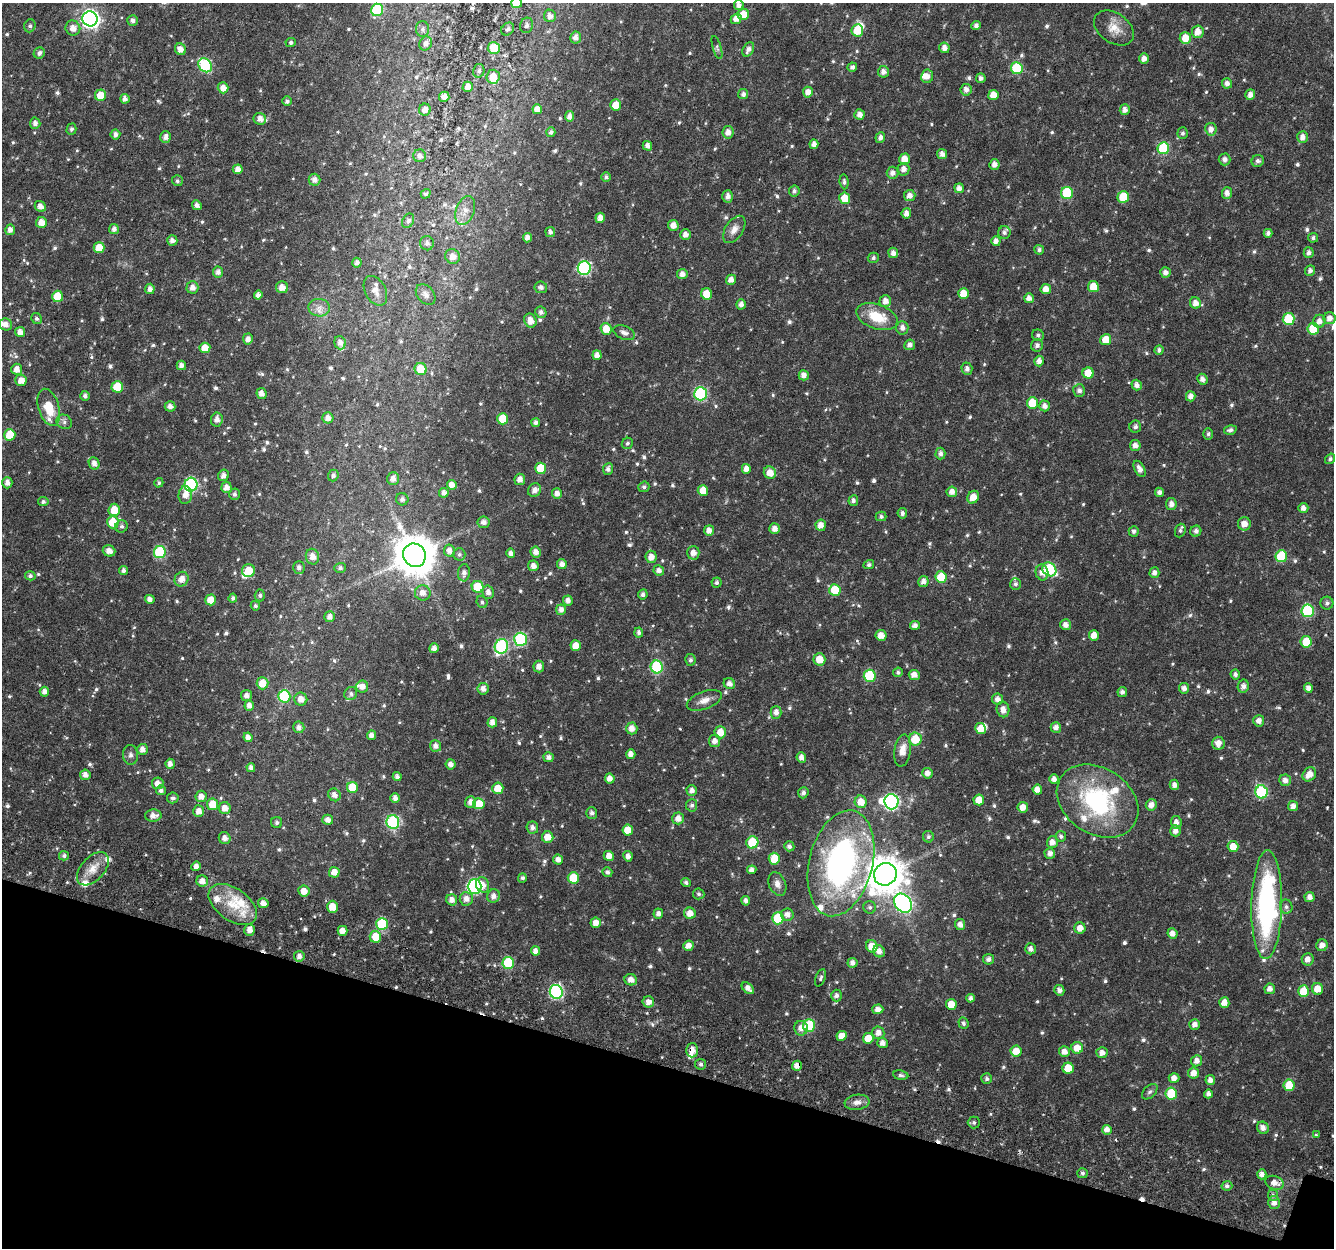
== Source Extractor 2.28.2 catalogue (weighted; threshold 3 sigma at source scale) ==
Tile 15 of 4 x 4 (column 3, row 4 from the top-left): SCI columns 2719-4050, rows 306-1551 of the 5445 x 5654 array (HDU 1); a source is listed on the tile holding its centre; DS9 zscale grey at full resolution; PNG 1336 x 1250 px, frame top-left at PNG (2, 3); each listed source drawn as its Kron ellipse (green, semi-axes under 4 px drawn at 4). Shown black and unused: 15% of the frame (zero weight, under 3 of 6 exposures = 5% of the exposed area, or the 3 px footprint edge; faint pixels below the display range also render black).
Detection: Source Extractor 2.28.2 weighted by HDU 2 'WHT'; one run over the whole footprint, this tile lists its part. Background 0.0185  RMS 0.0024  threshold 0.00974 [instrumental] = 3 sigma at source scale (4.09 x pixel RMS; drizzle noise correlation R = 1.36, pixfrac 0.8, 0.0396/0.0396 arcsec/px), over >= 5 px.
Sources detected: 756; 1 inside a brighter object's white glare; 5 cosmic-ray / hot-pixel residue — neither listed nor drawn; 23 inside a brighter listed object's ellipse — not listed separately; of the other 727, all 500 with FLUX_AUTO >= 0.476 (the completeness limit of this list) listed and drawn (227 fainter detections not listed), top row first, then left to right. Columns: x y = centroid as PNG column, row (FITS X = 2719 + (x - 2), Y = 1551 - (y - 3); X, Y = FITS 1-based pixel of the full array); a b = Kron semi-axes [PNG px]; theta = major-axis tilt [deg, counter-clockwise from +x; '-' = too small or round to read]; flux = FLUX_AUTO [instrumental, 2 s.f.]
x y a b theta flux
517 3 5 5 - 3.4
739 5 5 5 - 1.2
377 10 6 6 - 15
743 14 6 5 - 3.4
550 16 6 6 - 1.2
90 19 7 7 - 87
736 19 5 5 - 1.5
133 21 5 5 - 0.75
527 25 8 6 75 0.69
30 26 6 5 - 0.54
976 26 5 4 - 0.76
73 28 7 7 - 1.6
1114 28 22 14 -35 3.1
422 29 8 6 -89 0.69
508 29 7 5 45 0.55
857 30 6 6 - 4.4
1198 32 6 6 - 1.9
576 37 6 5 - 1.2
1185 38 6 5 - 2.8
291 43 5 4 - 0.53
426 43 7 6 - 0.94
717 47 12 4 -73 0.48
494 48 6 6 - 4.3
944 48 5 5 - 1.2
180 49 6 5 - 1.6
748 49 8 5 62 0.98
39 53 6 5 - 0.72
1144 59 5 5 - 1.3
205 65 7 6 - 18
852 67 5 4 - 0.69
1017 68 6 6 - 11
479 71 7 5 74 0.56
883 72 5 5 - 1.1
927 76 6 6 - 1.4
493 77 7 6 - 2.4
981 78 5 5 - 0.84
1227 83 5 5 - 1.1
468 87 5 5 - 1.2
223 88 5 5 - 1.8
966 90 6 5 - 1.1
808 92 5 5 - 1.4
743 94 5 5 - 0.75
101 95 5 5 - 3.3
993 95 5 5 - 2.5
1250 95 5 5 - 1.3
444 97 5 5 - 1.4
125 99 5 4 - 1.1
287 101 5 5 - 0.55
616 105 5 5 - 2.8
537 109 5 5 - 1.8
425 110 6 6 - 1.2
1125 110 5 5 - 1.1
860 114 5 5 - 1.2
569 116 5 4 - 1.2
260 119 6 6 - 1.3
35 123 5 5 - 0.99
71 129 5 5 - 0.55
1211 129 6 5 - 1.3
551 132 5 4 - 0.64
728 132 6 5 - 1.3
1183 133 5 5 - 0.54
115 134 5 5 - 0.96
166 137 6 5 - 1.2
880 137 5 5 - 0.91
1302 137 6 5 - 1.3
814 144 5 4 - 1.1
647 146 5 4 - 1
1163 148 6 6 - 11
942 154 5 5 - 1.1
420 156 6 6 - 1.1
904 159 5 5 - 2.4
1225 159 6 6 - 1
1258 161 6 6 - 0.65
994 164 5 5 - 1.1
238 169 5 5 - 1.5
904 169 6 6 - 1.2
893 173 6 6 - 1.1
606 177 5 5 - 0.61
314 180 6 6 - 1.2
177 181 5 5 - 0.52
844 182 7 4 -84 0.51
959 188 5 4 - 1.2
794 191 6 5 - 0.65
1067 193 6 6 - 11
1227 193 6 5 - 1.2
426 194 5 4 - 0.51
728 196 6 5 - 1.1
910 196 5 5 - 1.2
1123 197 6 5 - 5.7
845 198 5 5 - 3.6
197 205 5 4 - 0.89
40 206 6 5 - 1.3
465 210 15 9 70 1.9
906 213 5 5 - 1.2
600 218 5 4 - 1.5
408 221 8 5 60 0.53
41 222 5 5 - 2.2
673 225 5 5 - 1.5
114 229 5 5 - 0.95
734 229 15 9 57 1.6
10 230 5 5 - 1.1
550 232 5 5 - 0.68
1004 233 6 6 - 0.63
1268 233 4 4 - 0.71
686 235 5 5 - 1.3
527 238 5 4 - 1.2
1313 238 5 5 - 0.51
172 241 5 5 - 1
996 241 5 4 - 1.1
427 243 7 7 - 0.72
99 248 5 5 - 3.1
1039 250 5 5 - 0.63
893 253 5 5 - 1.1
1309 253 5 5 - 0.72
452 256 7 7 - 1.7
873 258 5 5 - 0.49
357 263 5 4 - 0.86
584 268 7 6 - 26
1310 271 5 5 - 0.73
218 272 5 5 - 1.1
1165 272 5 5 - 1.1
682 274 5 5 - 1.1
731 280 5 5 - 1.3
192 287 6 6 - 1.3
282 287 6 6 - 1.8
541 287 6 5 - 0.73
1093 287 5 5 - 3.8
150 289 5 5 - 1.1
1046 289 5 5 - 1.6
375 291 16 10 -62 1.6
426 294 12 8 -48 0.96
707 294 5 5 - 3.3
963 294 5 5 - 3
258 295 4 4 - 1.1
58 296 6 5 - 6.7
1029 298 5 5 - 1.2
885 301 6 6 - 1.3
1195 303 6 5 - 1.4
741 304 5 5 - 1.1
319 308 11 9 -9 1.5
541 312 6 5 - 0.84
877 317 21 12 -20 6.2
1330 318 6 6 - 1.3
37 319 6 5 - 0.51
1288 319 6 6 - 8
530 321 7 6 - 1.8
1319 321 6 6 - 1.3
6 325 6 6 - 1.2
902 328 7 6 - 1
1313 328 6 5 - 5.8
606 329 6 5 - 2.9
20 332 5 5 - 1.4
624 333 11 6 -22 0.97
1038 335 6 5 - 0.56
248 339 5 5 - 1.2
1106 340 5 5 - 3.5
340 343 7 5 -72 1.3
910 345 5 5 - 0.9
1037 345 6 6 - 0.83
205 348 5 5 - 3.3
1159 350 5 4 - 0.61
597 355 5 4 - 1.3
1039 361 5 5 - 1.2
181 365 5 4 - 1.1
17 369 6 5 - 1.6
421 369 6 6 - 4.4
967 369 6 5 - 0.8
1088 373 5 5 - 3.9
804 375 5 5 - 1.3
1202 379 5 5 - 1.2
21 380 6 5 - 1.8
1137 385 5 5 - 1.2
117 387 6 5 - 6.4
1079 391 6 6 - 0.91
261 393 6 5 - 1.2
701 394 6 6 - 25
85 396 5 4 - 0.69
1191 396 5 5 - 1.2
1032 403 5 5 - 4.6
170 406 5 5 - 1.1
1045 406 5 5 - 1.1
49 407 19 10 -73 5
328 418 5 5 - 1.3
503 419 6 5 - 4.1
217 420 7 5 84 1.3
64 422 8 7 - 0.78
536 422 4 4 - 0.69
1135 427 6 6 - 0.62
1230 430 6 4 17 0.6
1208 434 6 5 - 0.51
10 435 6 5 - 5.4
627 443 6 5 - 0.5
1135 445 5 5 - 1.2
940 453 6 5 - 0.87
1330 459 5 4 - 0.5
94 463 6 5 - 1.3
541 468 6 5 - 6.3
608 469 6 5 - 0.75
746 469 5 4 - 1.5
1140 469 9 5 -61 1.2
770 473 6 6 - 2.1
224 475 6 5 - 1.1
333 476 6 5 - 0.69
393 479 6 6 - 1.4
520 479 5 5 - 1.4
7 483 5 5 - 1.2
159 483 5 4 - 0.48
191 485 7 6 - 29
452 485 5 4 - 1.6
226 487 5 5 - 1.4
644 487 5 5 - 0.57
535 490 7 6 - 1.4
703 491 5 5 - 2.8
952 492 5 5 - 1.4
1159 492 5 4 - 0.79
444 493 5 4 - 1
234 494 5 5 - 0.6
557 494 5 5 - 1.3
185 495 9 6 85 1.6
973 497 7 5 60 2.5
402 499 6 6 - 0.74
853 501 5 4 - 0.74
43 502 5 4 - 0.56
1171 504 6 5 - 1.1
1303 508 5 5 - 1.1
114 510 6 5 - 3.5
902 513 5 4 - 0.73
881 516 5 5 - 0.49
113 522 6 6 - 4.8
484 522 6 5 - 0.96
1244 524 6 6 - 1.8
821 525 5 5 - 1.7
121 526 6 6 - 0.58
775 529 5 5 - 1.3
709 530 5 5 - 1.4
1134 531 5 5 - 0.59
1180 531 7 5 70 0.55
1196 531 5 5 - 0.84
109 551 6 5 - 1.5
449 551 6 5 - 1.3
160 552 6 6 - 18
536 552 5 5 - 1.3
511 553 5 4 - 1
693 553 7 6 - 1.5
459 554 6 6 - 0.57
414 555 12 11 - 610
1281 556 6 6 - 8.8
312 557 8 6 -76 1.5
651 557 6 5 - 1.7
562 564 5 4 - 1.1
869 565 5 4 - 0.57
533 566 5 5 - 1.2
299 567 6 6 - 0.71
340 568 5 5 - 0.62
1049 569 7 6 - 16
659 570 5 5 - 1
124 571 4 4 - 0.82
249 571 6 6 - 3.5
1042 572 8 6 -77 1.6
464 573 8 6 85 1
1154 573 5 5 - 0.99
30 576 5 4 - 0.54
941 577 6 5 - 5.9
181 579 7 6 - 1.7
923 581 5 5 - 1.2
717 583 5 5 - 0.49
1015 584 6 5 - 0.6
478 587 6 6 - 6.4
835 590 6 5 - 6.3
488 592 7 5 -77 1.1
423 593 8 7 - 1.6
643 594 5 5 - 0.65
260 595 6 5 - 0.53
233 598 4 4 - 0.57
150 599 5 4 - 1.1
211 600 5 5 - 3.2
568 601 5 5 - 1.1
482 602 6 5 - 0.49
1327 603 6 6 - 0.66
255 606 5 4 - 0.49
561 610 5 5 - 1.1
1308 611 6 6 - 17
330 617 5 5 - 1.1
915 625 5 4 - 0.89
1065 625 5 5 - 1.2
639 632 5 4 - 0.72
881 635 5 5 - 1.8
1094 636 5 5 - 1.9
521 639 6 6 - 21
1306 642 6 5 - 4.8
501 646 7 6 - 25
576 646 5 5 - 2.5
434 648 5 4 - 1.1
819 659 6 6 - 2.8
690 660 6 5 - 0.5
539 666 6 5 - 1.4
657 667 6 6 - 18
898 672 5 5 - 0.53
1235 674 5 4 - 0.76
914 675 5 5 - 1.4
870 676 6 6 - 11
262 683 6 6 - 2.9
729 684 6 5 - 1.1
1243 686 6 5 - 1
362 687 6 6 - 1.3
1184 688 5 5 - 1.1
1308 688 4 4 - 1.2
483 689 6 5 - 1.2
44 692 5 4 - 1.1
1122 692 5 5 - 0.76
351 694 7 6 - 0.62
246 696 5 5 - 1
284 696 6 6 - 15
301 699 6 6 - 1.7
997 699 6 5 - 1.1
704 700 18 8 20 1.8
249 706 5 4 - 1.2
1003 709 8 6 -78 1.5
776 712 6 5 - 1.2
1259 721 5 5 - 1.2
492 722 5 5 - 1.3
299 727 6 5 - 1
1056 727 5 5 - 1.1
632 728 6 5 - 1.7
981 729 6 5 - 2.2
720 732 6 6 - 2.6
371 735 4 4 - 1.2
248 737 5 4 - 1.2
915 739 6 6 - 5.3
715 741 6 6 - 1.3
1218 743 6 6 - 1.5
436 746 5 5 - 1.1
143 749 5 5 - 1.3
903 751 16 8 81 2.6
631 754 5 4 - 1.3
130 755 10 7 -87 0.81
549 757 5 5 - 0.96
801 757 5 5 - 1.1
170 764 5 4 - 1.1
451 764 5 5 - 1.1
251 768 4 4 - 0.83
927 773 5 5 - 1.3
1309 774 7 6 - 2.2
85 775 5 5 - 1.2
397 777 4 4 - 0.72
610 778 5 5 - 1.4
1054 779 5 5 - 1.1
1285 780 6 5 - 1.2
158 783 6 5 - 1.4
1174 785 5 4 - 1
352 787 5 5 - 5.9
498 788 5 5 - 3
161 790 5 5 - 0.85
692 790 5 5 - 0.99
1037 790 5 5 - 1.7
1261 792 7 6 - 19
803 793 5 5 - 0.77
334 795 7 6 - 1.2
201 796 6 5 - 1.5
173 798 6 5 - 0.59
395 798 5 5 - 1.1
979 800 5 5 - 2.6
1098 801 44 33 -34 26
470 802 6 5 - 1.3
861 802 6 6 - 2.7
891 802 7 7 - 41
213 804 6 5 - 3.9
479 804 5 5 - 4
692 805 6 5 - 0.68
1151 805 5 5 - 1.4
1293 806 5 5 - 1.2
1023 807 5 5 - 1.9
225 808 6 6 - 1.8
199 811 6 5 - 1.5
592 813 6 5 - 0.76
153 815 8 6 3 1.4
678 818 6 5 - 1.5
328 820 5 5 - 1.2
393 822 7 6 - 23
1176 822 6 5 - 1.2
277 823 5 5 - 0.52
532 828 6 6 - 0.89
628 830 5 5 - 3.4
1175 831 5 5 - 1.2
1061 836 5 5 - 0.57
548 837 6 5 - 2.5
928 837 6 5 - 0.49
225 838 6 5 - 1.2
752 842 6 6 - 7.6
1052 842 6 5 - 1.4
789 846 5 5 - 0.79
1233 847 6 5 - 2.3
1050 853 5 5 - 1
64 856 5 5 - 0.7
609 856 5 5 - 1.7
628 856 5 4 - 1.1
774 859 6 5 - 4.5
558 860 5 5 - 1.1
841 863 54 31 76 56
196 866 4 4 - 1.1
93 869 20 11 48 3
752 870 4 4 - 1.1
334 872 5 5 - 2
607 872 5 4 - 0.63
885 874 11 11 - 480
522 878 4 4 - 0.59
573 878 6 5 - 5.8
202 881 6 5 - 1.5
686 882 5 4 - 0.62
777 884 12 8 -68 1.3
483 885 8 6 -68 1.7
474 886 7 7 - 36
304 891 5 5 - 2
699 894 6 5 - 0.48
493 896 7 6 - 1.1
1310 897 5 5 - 1.2
466 899 7 6 - 1.4
452 900 5 5 - 1.3
746 901 5 4 - 0.9
263 903 5 5 - 1.3
903 903 10 8 -55 62
233 905 27 16 -35 6.9
1267 905 54 15 89 39
332 907 6 5 - 3.1
870 907 6 6 - 0.55
1286 907 7 6 - 0.64
690 913 6 5 - 2
658 914 5 5 - 0.98
787 914 6 6 - 1.3
778 918 6 6 - 8.4
596 923 5 5 - 1.6
382 924 6 5 - 12
960 924 5 5 - 1.2
1080 928 5 5 - 1.8
250 930 6 5 - 1.4
342 931 5 5 - 1.6
1172 933 5 5 - 1.3
375 937 6 5 - 4.3
1322 945 6 5 - 1.5
688 946 5 5 - 1.5
872 946 6 5 - 3.1
1031 949 5 5 - 0.99
536 951 5 4 - 1.2
879 951 6 5 - 1.2
299 956 5 5 - 1.1
988 959 5 5 - 0.75
1308 959 6 6 - 1.4
508 963 6 5 - 11
853 963 5 5 - 1.1
821 978 9 5 69 0.52
631 980 6 5 - 1.5
748 988 7 4 -40 1.3
1270 989 5 5 - 1.1
1318 989 6 5 - 2.8
1059 990 5 5 - 1
1304 991 6 5 - 5
556 992 7 6 - 27
836 996 6 5 - 0.86
970 998 4 4 - 0.69
648 1002 6 5 - 1.3
1224 1003 5 5 - 1.9
951 1004 5 5 - 2.8
878 1009 5 5 - 1.3
964 1023 6 5 - 0.53
1195 1024 5 5 - 1.2
809 1026 6 6 - 14
801 1028 7 6 - 1.5
878 1033 6 6 - 1.4
842 1036 5 5 - 1.8
868 1038 5 5 - 3.1
882 1043 5 5 - 1.1
1077 1048 6 6 - 2.7
692 1050 7 6 - 1.8
1016 1051 5 5 - 2.8
1064 1052 5 5 - 1.4
1102 1053 5 5 - 1.2
1197 1061 5 5 - 1.2
701 1064 5 5 - 0.53
797 1066 5 5 - 1.4
1068 1068 5 5 - 4.1
1193 1073 5 5 - 1.7
901 1075 8 4 -7 0.57
1174 1078 5 5 - 1.2
987 1079 5 5 - 0.62
1210 1080 5 5 - 1.1
1289 1085 6 5 - 5
1150 1092 9 5 44 0.61
1171 1093 6 5 - 7.4
1208 1094 4 4 - 0.8
857 1102 12 7 8 1.3
974 1122 6 6 - 0.59
1263 1128 6 5 - 1.2
1107 1130 5 5 - 1.3
1316 1135 3 3 - 0.87
1082 1173 5 5 - 0.54
1262 1174 5 4 - 1
1275 1183 9 6 -20 1.6
1227 1186 5 4 - 0.63
1273 1195 6 5 - 0.53
1274 1203 6 6 - 1.4
Overlapping masked pixels (flux is a lower limit): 3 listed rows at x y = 692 1050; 797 1066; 1275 1183
Isophote crosses this tile's border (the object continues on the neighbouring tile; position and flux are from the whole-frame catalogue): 2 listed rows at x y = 517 3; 739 5